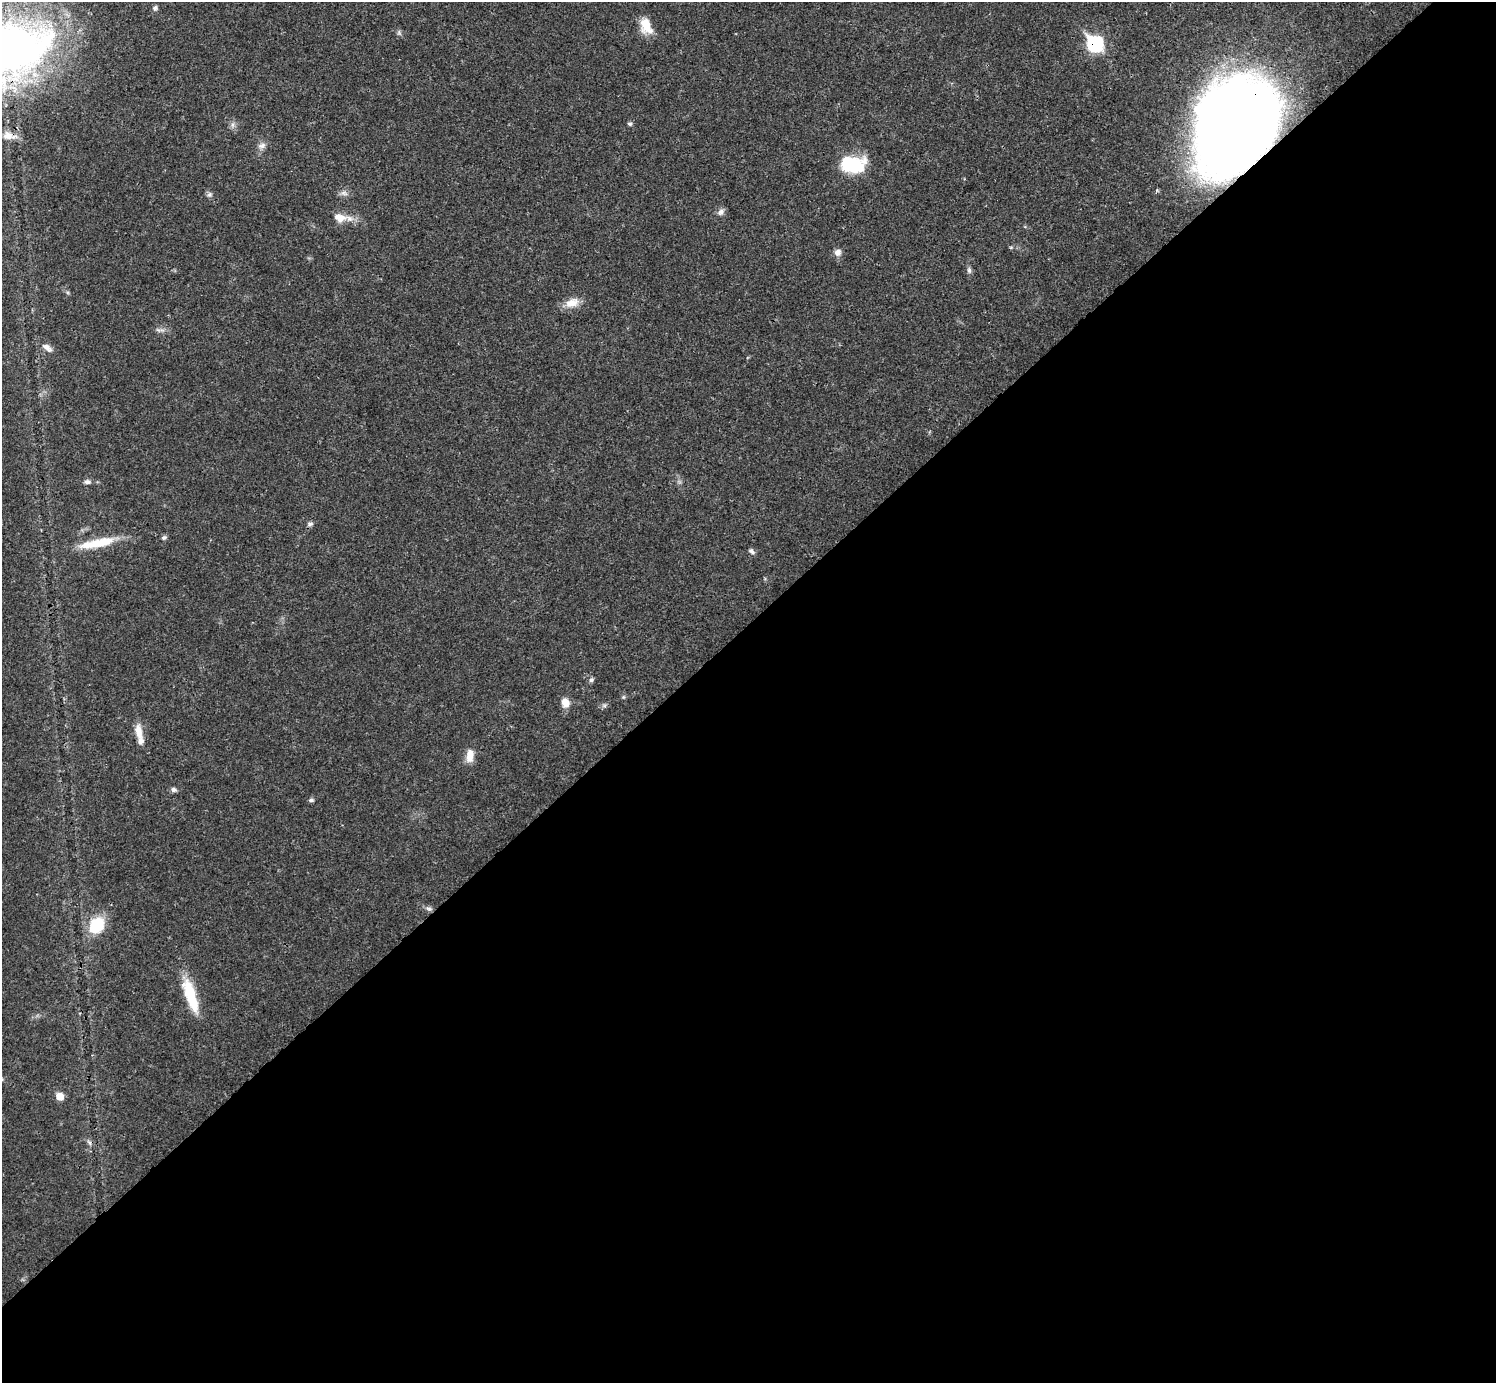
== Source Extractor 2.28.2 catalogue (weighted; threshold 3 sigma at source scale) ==
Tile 15 of 4 x 4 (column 3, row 4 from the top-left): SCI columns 2989-4482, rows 159-1539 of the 5984 x 5984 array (HDU 1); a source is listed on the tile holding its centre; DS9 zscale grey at full resolution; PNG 1498 x 1385 px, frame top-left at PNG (2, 2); no overlay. Shown black and unused: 55% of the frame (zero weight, under 3 of 4 exposures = <1% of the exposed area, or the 3 px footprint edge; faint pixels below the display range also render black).
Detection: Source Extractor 2.28.2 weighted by HDU 2 'WHT'; one run over the whole footprint, this tile lists its part. Background 0.021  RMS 0.0022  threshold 0.00997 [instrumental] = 3 sigma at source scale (4.5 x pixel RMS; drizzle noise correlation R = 1.50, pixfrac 1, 0.05/0.05 arcsec/px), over >= 5 px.
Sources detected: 38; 1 inside a brighter listed object's ellipse — not listed separately; the other 37 listed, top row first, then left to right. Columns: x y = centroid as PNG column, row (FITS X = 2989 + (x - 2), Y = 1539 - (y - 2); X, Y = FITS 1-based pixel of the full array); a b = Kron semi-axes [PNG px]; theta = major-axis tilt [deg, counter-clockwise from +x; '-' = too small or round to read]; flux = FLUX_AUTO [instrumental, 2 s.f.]
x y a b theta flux
155 8 7 6 - 0.53
646 26 21 12 -68 3.9
1095 44 10 8 -54 30
7 49 75 47 11 190
630 124 6 5 - 0.42
232 125 7 4 -90 0.58
1235 125 77 57 60 300
8 136 16 10 -10 2.4
262 146 12 7 13 1.1
852 165 19 12 0 18
344 193 10 6 -10 0.87
209 194 7 7 - 0.58
721 212 11 7 46 0.87
339 218 16 11 -10 2.8
838 252 9 9 - 1.2
969 270 9 5 -81 0.57
572 303 19 12 22 2.7
159 330 16 4 -5 0.79
47 348 15 7 -36 1.4
87 482 9 6 6 0.75
310 524 7 6 - 0.67
164 537 7 5 23 0.45
97 543 49 10 11 7.1
751 551 9 6 -41 0.62
591 680 7 6 - 0.49
623 697 6 4 90 0.32
565 703 11 9 -69 2.3
604 706 7 4 -1 0.48
138 731 20 9 -79 2.5
470 755 17 9 83 2.5
173 790 7 6 - 0.62
311 800 7 5 9 0.45
429 909 9 5 -14 0.7
97 925 15 12 52 9.5
190 995 42 12 -71 8.5
60 1096 7 6 - 2.7
89 1142 9 4 -48 0.53
Overlapping masked pixels (flux is a lower limit): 4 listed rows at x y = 1095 44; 7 49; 1235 125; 8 136
Isophote crosses this tile's border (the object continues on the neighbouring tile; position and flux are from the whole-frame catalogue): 1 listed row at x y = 7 49